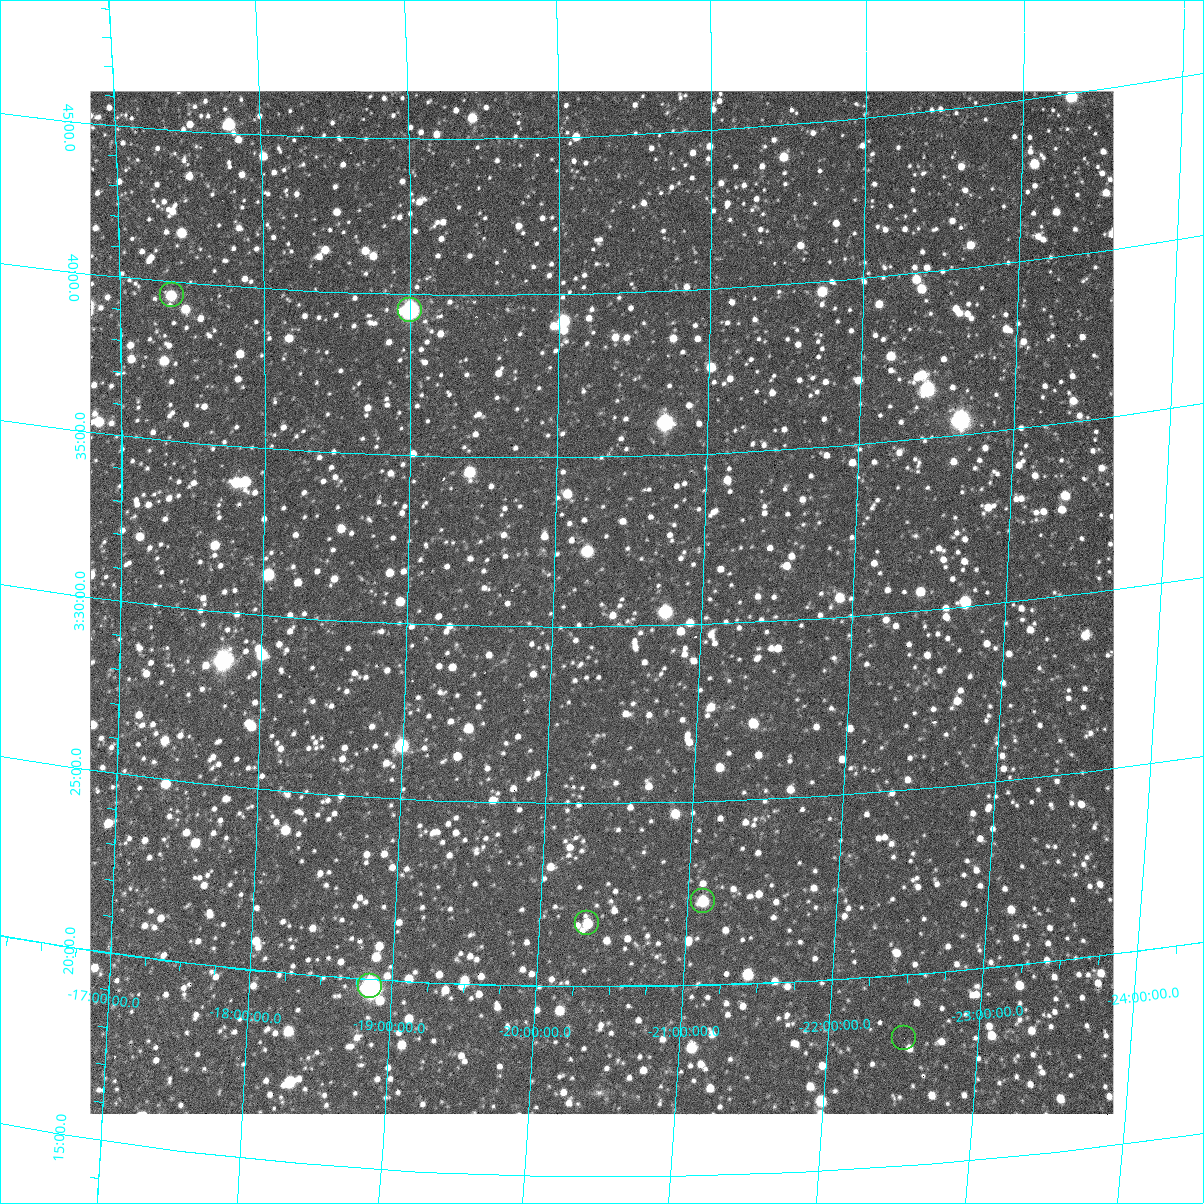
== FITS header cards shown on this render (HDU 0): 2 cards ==
NAXIS1  =                 1024 / length of data axis 1
NAXIS2  =                 1024 / length of data axis 2

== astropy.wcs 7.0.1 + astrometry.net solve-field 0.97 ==
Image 1024 x 1024 px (HDU 0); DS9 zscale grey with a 90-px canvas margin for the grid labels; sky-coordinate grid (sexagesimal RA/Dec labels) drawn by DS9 from the SOLVED WCS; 6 Tycho-2 reference stars matched to detected sources circled (green)
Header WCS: RA---TAN/DEC--TAN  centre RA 19:04:12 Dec -20:34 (286.05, -20.56 deg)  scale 1.18 arcsec/px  FOV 20.1' x 20.1'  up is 0 deg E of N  parity flipped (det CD > 0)
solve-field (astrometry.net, Tycho-2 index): SOLVED blind (the header's WCS was not the basis of the solution)
Solved WCS: RA---TAN-SIP/DEC--TAN-SIP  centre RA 03:30:42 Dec -20:20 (52.67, -20.33 deg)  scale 24.3 x 24.6 arcsec/px (non-square pixels)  FOV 414.6' x 419.7'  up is +88 deg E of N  parity flipped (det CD > 0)
** header WCS and blind solve DISAGREE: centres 6821' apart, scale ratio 20.6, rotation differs +88 deg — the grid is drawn from the SOLVED WCS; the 'Header WCS' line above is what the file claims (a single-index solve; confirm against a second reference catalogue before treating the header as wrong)
Tycho-2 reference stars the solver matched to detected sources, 6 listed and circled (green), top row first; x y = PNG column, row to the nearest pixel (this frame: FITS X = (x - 90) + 1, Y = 1024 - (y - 91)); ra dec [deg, ICRS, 3 dp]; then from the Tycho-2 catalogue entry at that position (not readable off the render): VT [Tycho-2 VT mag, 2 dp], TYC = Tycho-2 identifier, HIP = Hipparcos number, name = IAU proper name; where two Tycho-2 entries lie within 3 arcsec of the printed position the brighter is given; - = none
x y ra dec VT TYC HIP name
172 295 54.903 -17.365 6.97 5874-963-1 17082 -
410 310 54.878 -18.998 7.89 5877-1180-1 17071 -
703 901 50.568 -21.100 6.86 5878-620-1 15702 -
587 923 50.425 -20.325 6.68 5878-430-1 15660 -
370 986 49.944 -18.844 7.06 5875-359-1 15504 -
904 1038 49.592 -22.511 4.98 6439-1171-1 15382 -